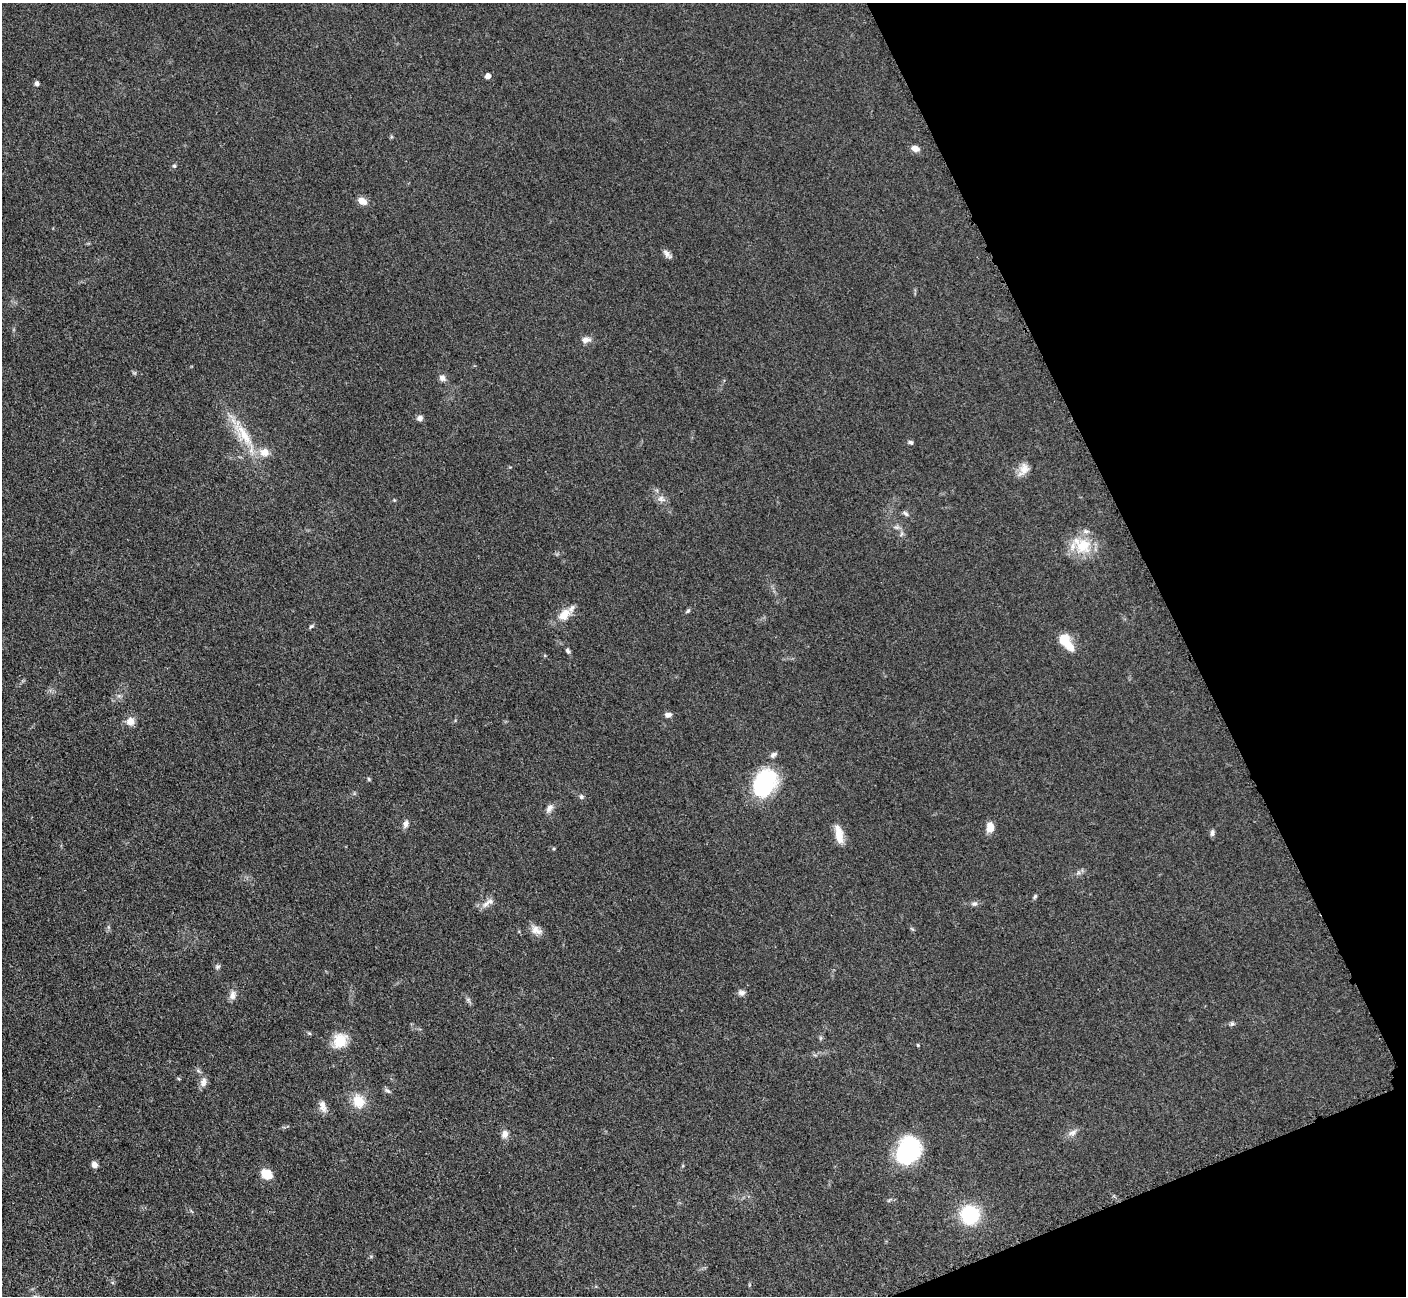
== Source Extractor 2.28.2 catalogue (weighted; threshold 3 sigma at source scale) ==
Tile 12 of 4 x 4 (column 4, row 3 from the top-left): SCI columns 4230-5633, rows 1591-2884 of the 5699 x 5661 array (HDU 1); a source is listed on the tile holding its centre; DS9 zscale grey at full resolution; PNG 1408 x 1298 px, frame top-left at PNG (2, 3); no overlay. Shown black and unused: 19% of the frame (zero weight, under 3 of 5 exposures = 4% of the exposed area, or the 3 px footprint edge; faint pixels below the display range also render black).
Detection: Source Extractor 2.28.2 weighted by HDU 2 'WHT'; one run over the whole footprint, this tile lists its part. Background 0.0529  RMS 0.0055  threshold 0.0249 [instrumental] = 3 sigma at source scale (4.5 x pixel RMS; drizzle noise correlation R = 1.50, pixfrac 1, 0.05/0.05 arcsec/px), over >= 5 px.
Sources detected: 57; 3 inside a brighter listed object's ellipse — not listed separately; the other 54 listed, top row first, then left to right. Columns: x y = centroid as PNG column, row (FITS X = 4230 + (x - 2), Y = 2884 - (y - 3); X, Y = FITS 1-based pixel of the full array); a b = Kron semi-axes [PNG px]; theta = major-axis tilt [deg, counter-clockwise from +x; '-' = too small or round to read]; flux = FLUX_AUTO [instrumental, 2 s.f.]
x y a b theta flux
488 76 4 4 - 3.5
37 83 4 4 - 1.9
915 148 9 7 -14 3.4
174 166 5 5 - 0.96
362 201 12 7 -31 4.2
667 254 14 6 -50 2.2
586 340 12 7 8 3
442 378 8 7 - 2.5
420 418 7 7 - 2
243 434 45 12 -56 19
911 442 6 5 - 1.1
1024 469 18 11 59 5
661 499 10 8 -27 2.8
906 514 9 5 -42 1.3
896 527 8 4 -1 1.3
901 534 7 4 71 0.98
1083 546 24 21 20 17
688 611 7 4 37 0.87
564 615 17 11 45 8.5
311 626 8 4 37 0.98
1064 640 16 10 -58 13
568 651 7 5 -62 1.2
668 715 8 5 5 2.3
130 721 9 8 - 4.6
773 755 9 5 36 1.6
369 779 6 3 -71 0.64
765 783 29 21 60 48
581 797 7 5 -48 1.1
549 808 12 7 56 2.6
406 824 10 7 68 2.4
990 827 11 7 87 6.8
1212 833 8 5 78 1.5
839 834 22 8 -79 7.7
1035 896 7 4 62 0.89
486 903 14 6 48 2.9
974 904 8 6 20 1.5
536 930 16 11 -25 4.3
218 967 6 6 - 1.2
741 993 9 7 -12 2
232 995 13 8 80 2.9
1232 1024 7 5 14 1.1
309 1033 6 4 -42 0.66
820 1038 6 4 71 0.82
340 1041 20 16 58 11
203 1082 14 8 77 3.1
387 1091 9 5 -31 1.3
358 1101 12 10 -63 12
323 1106 17 8 -76 3.6
1072 1133 13 6 29 2.6
505 1134 11 9 77 3
907 1151 25 20 56 62
95 1165 7 6 - 2.7
267 1174 12 9 -34 8.1
970 1215 17 17 - 33